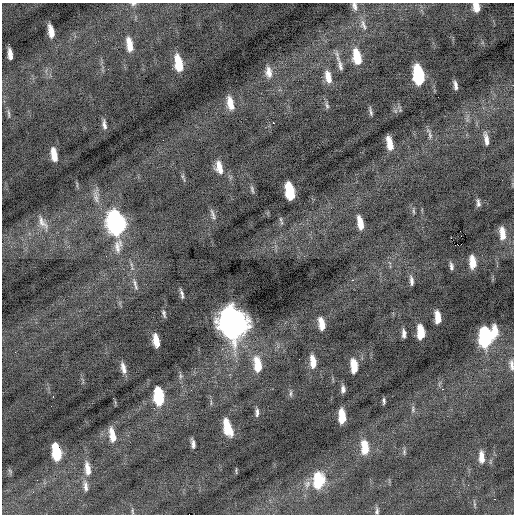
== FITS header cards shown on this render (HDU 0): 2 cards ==
NAXIS1  =                  512 / Axis length
NAXIS2  =                  512 / Axis length

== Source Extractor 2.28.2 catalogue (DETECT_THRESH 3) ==
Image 512 x 512 px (HDU 0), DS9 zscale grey, 1 PNG px = 1 image px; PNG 516 x 516 px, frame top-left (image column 1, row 512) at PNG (2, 3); no overlay
Background -0.14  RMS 0.74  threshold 2.23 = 3 sigma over >= 5 px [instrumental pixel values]
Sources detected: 86; all 86 listed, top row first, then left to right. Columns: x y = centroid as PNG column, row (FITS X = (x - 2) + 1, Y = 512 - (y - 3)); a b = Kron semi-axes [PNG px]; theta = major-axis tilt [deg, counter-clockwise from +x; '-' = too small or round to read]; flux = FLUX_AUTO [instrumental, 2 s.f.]
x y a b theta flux
133 4 7 5 15 97
354 6 11 6 -74 210
476 7 9 7 -80 550
363 25 17 7 -72 320
51 31 12 5 -79 550
9 44 3 2 - 72
129 45 13 6 -80 690
10 54 10 4 -83 380
357 57 16 8 -78 1200
178 63 14 6 -80 1400
340 65 20 6 -77 330
269 72 16 9 -82 460
418 75 15 7 -79 4300
328 77 17 7 -76 560
455 85 8 3 -79 180
438 97 2 2 - 57
230 103 15 7 -78 610
327 105 9 5 -71 120
371 112 10 3 -80 120
9 114 13 4 -85 120
273 123 3 2 - 240
104 124 9 3 -80 180
430 135 11 5 -81 170
486 139 14 5 -81 280
390 143 13 5 -78 610
54 155 12 5 -80 620
219 167 15 8 -75 560
252 189 10 5 -74 110
290 191 14 7 -78 2300
96 197 21 6 -81 360
478 203 9 4 -84 150
414 211 8 4 -81 76
213 214 16 4 -73 170
280 219 8 4 -80 100
43 223 24 9 -56 510
116 223 16 9 -79 16000
360 223 13 5 -78 600
461 231 2 2 - 210
502 233 14 7 -85 650
461 244 2 2 - 150
458 245 5 3 - 120
118 246 21 10 78 540
472 262 12 6 -87 670
131 264 7 4 -72 95
451 266 8 4 -82 150
352 280 2 2 - 230
411 281 11 4 -83 180
135 284 17 5 -77 190
182 294 9 3 -76 140
164 314 7 3 -76 100
437 317 11 5 -86 650
233 323 17 11 -79 70000
322 324 11 5 -80 620
494 331 13 6 -87 640
421 332 12 6 -87 1100
404 334 8 3 -87 200
485 337 13 8 -89 8000
156 341 12 5 -78 630
313 362 14 6 -84 610
258 364 18 8 -82 1000
512 365 14 5 -83 210
354 366 12 5 -86 930
123 368 13 5 -76 300
180 376 7 4 -89 94
343 389 7 4 -86 180
442 389 3 2 - 78
291 393 9 4 85 100
159 396 14 7 -83 2700
53 397 2 2 - 200
384 401 6 3 -88 95
413 409 10 3 86 94
257 412 10 4 88 150
342 416 12 5 -87 1100
227 428 14 7 -73 1300
112 435 15 6 -79 610
193 444 8 3 -82 190
365 447 14 7 -86 1000
56 452 14 6 -79 2000
404 452 8 4 -90 88
481 457 13 6 -87 450
88 469 17 7 -81 500
318 481 16 10 86 2200
86 486 14 6 -81 240
495 499 3 2 - 77
132 511 9 3 -85 76
377 511 9 5 -87 120
At the frame edge (FLAGS 8, measured only in part): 4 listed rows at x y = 133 4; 354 6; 476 7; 512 365